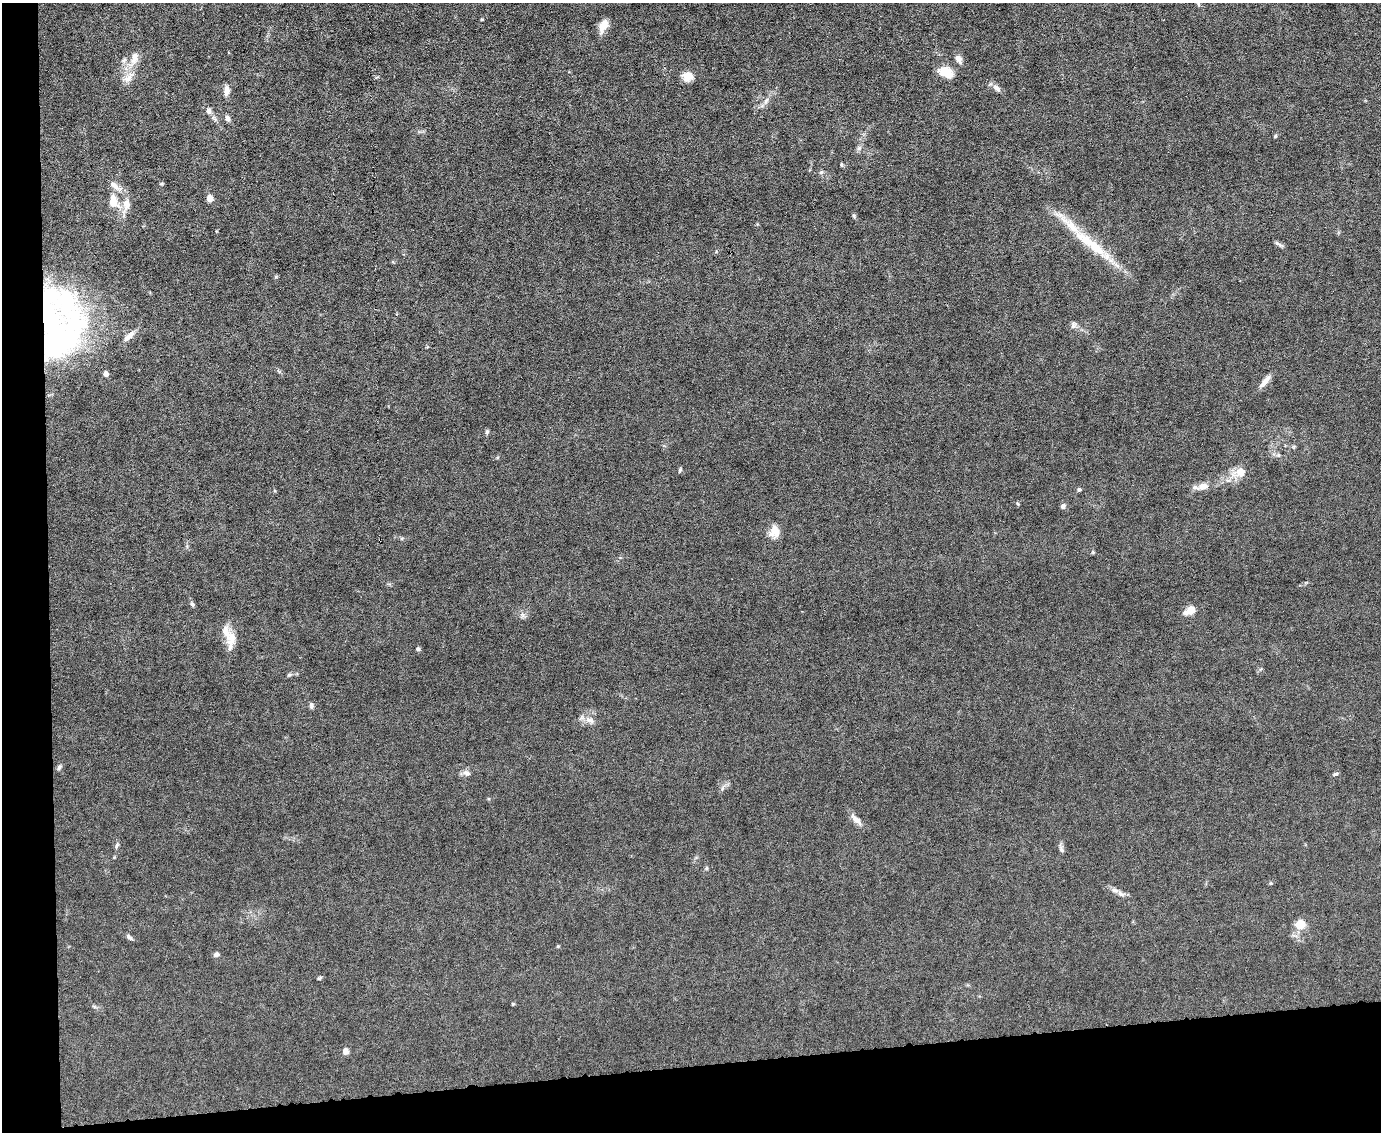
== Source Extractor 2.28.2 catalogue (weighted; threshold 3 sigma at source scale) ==
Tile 10 of 3 x 4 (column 1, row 4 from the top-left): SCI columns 231-1609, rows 1-1130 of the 4491 x 4519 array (HDU 1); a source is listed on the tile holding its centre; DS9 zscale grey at full resolution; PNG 1383 x 1134 px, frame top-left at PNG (2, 3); no overlay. Shown black and unused: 9% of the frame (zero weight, under 6 of 12 exposures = <1% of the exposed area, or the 3 px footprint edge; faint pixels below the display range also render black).
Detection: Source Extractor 2.28.2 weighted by HDU 2 'WHT'; one run over the whole footprint, this tile lists its part. Background 0.0159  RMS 0.0032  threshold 0.0131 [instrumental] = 3 sigma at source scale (4.09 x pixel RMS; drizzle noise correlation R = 1.36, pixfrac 0.8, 0.05/0.05 arcsec/px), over >= 5 px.
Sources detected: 63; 1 inside a brighter object's white glare — not listed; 5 inside a brighter listed object's ellipse — not listed separately; the other 57 listed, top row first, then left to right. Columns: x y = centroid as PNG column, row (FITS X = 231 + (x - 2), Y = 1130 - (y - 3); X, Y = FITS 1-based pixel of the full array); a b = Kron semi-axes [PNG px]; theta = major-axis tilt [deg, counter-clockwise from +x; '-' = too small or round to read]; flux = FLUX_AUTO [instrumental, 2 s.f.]
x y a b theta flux
1198 4 6 4 -88 0.38
482 19 5 3 - 0.24
603 26 12 7 66 4.2
134 58 19 9 79 3
959 59 12 7 -61 1.3
124 60 7 4 45 0.64
945 72 18 11 -22 4.4
688 76 9 8 - 4
129 77 20 8 48 2.5
997 88 12 7 -38 1.3
226 90 10 6 88 2.1
766 100 9 6 63 1
208 111 7 6 - 1.1
228 118 8 6 -74 0.9
1275 136 5 4 - 0.37
859 148 7 4 89 0.59
841 165 6 3 -81 0.34
821 172 6 5 - 0.49
209 198 5 4 - 3.2
114 201 23 14 -65 5
854 216 6 4 -72 0.38
1277 243 10 5 -31 0.72
1091 244 62 12 -37 13
1073 325 9 5 84 0.7
129 336 18 6 41 2
57 343 79 32 35 61
105 374 4 4 - 1.7
1265 381 20 6 53 2
487 432 5 5 - 0.43
1278 455 6 5 - 0.5
680 470 6 4 47 0.4
1241 472 14 13 - 3.1
1203 486 14 9 9 2.4
1079 489 5 5 - 0.47
1018 504 6 3 -71 0.3
1063 506 7 5 61 0.76
774 531 14 12 76 3.2
192 604 7 5 -53 0.57
1190 610 11 7 36 3.6
226 632 31 11 -64 3.5
418 649 5 5 - 0.52
289 675 6 4 40 0.42
311 705 7 5 -89 0.75
589 720 15 6 -25 1.7
59 767 8 5 63 0.57
466 773 11 6 -17 1.1
1336 774 8 3 13 0.43
856 819 19 6 -45 2
117 845 9 4 66 0.52
1062 850 8 6 -59 0.71
706 868 5 5 - 0.37
1115 890 11 7 -22 1.3
1300 924 14 12 34 3.4
129 937 11 5 -32 0.73
216 954 7 5 15 0.71
319 978 7 3 36 0.34
346 1051 7 6 - 1.5
Overlapping masked pixels (flux is a lower limit): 1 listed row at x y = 57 343
Unlisted compact peaks at least as high as the median listed source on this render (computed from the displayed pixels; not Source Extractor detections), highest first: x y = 276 277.